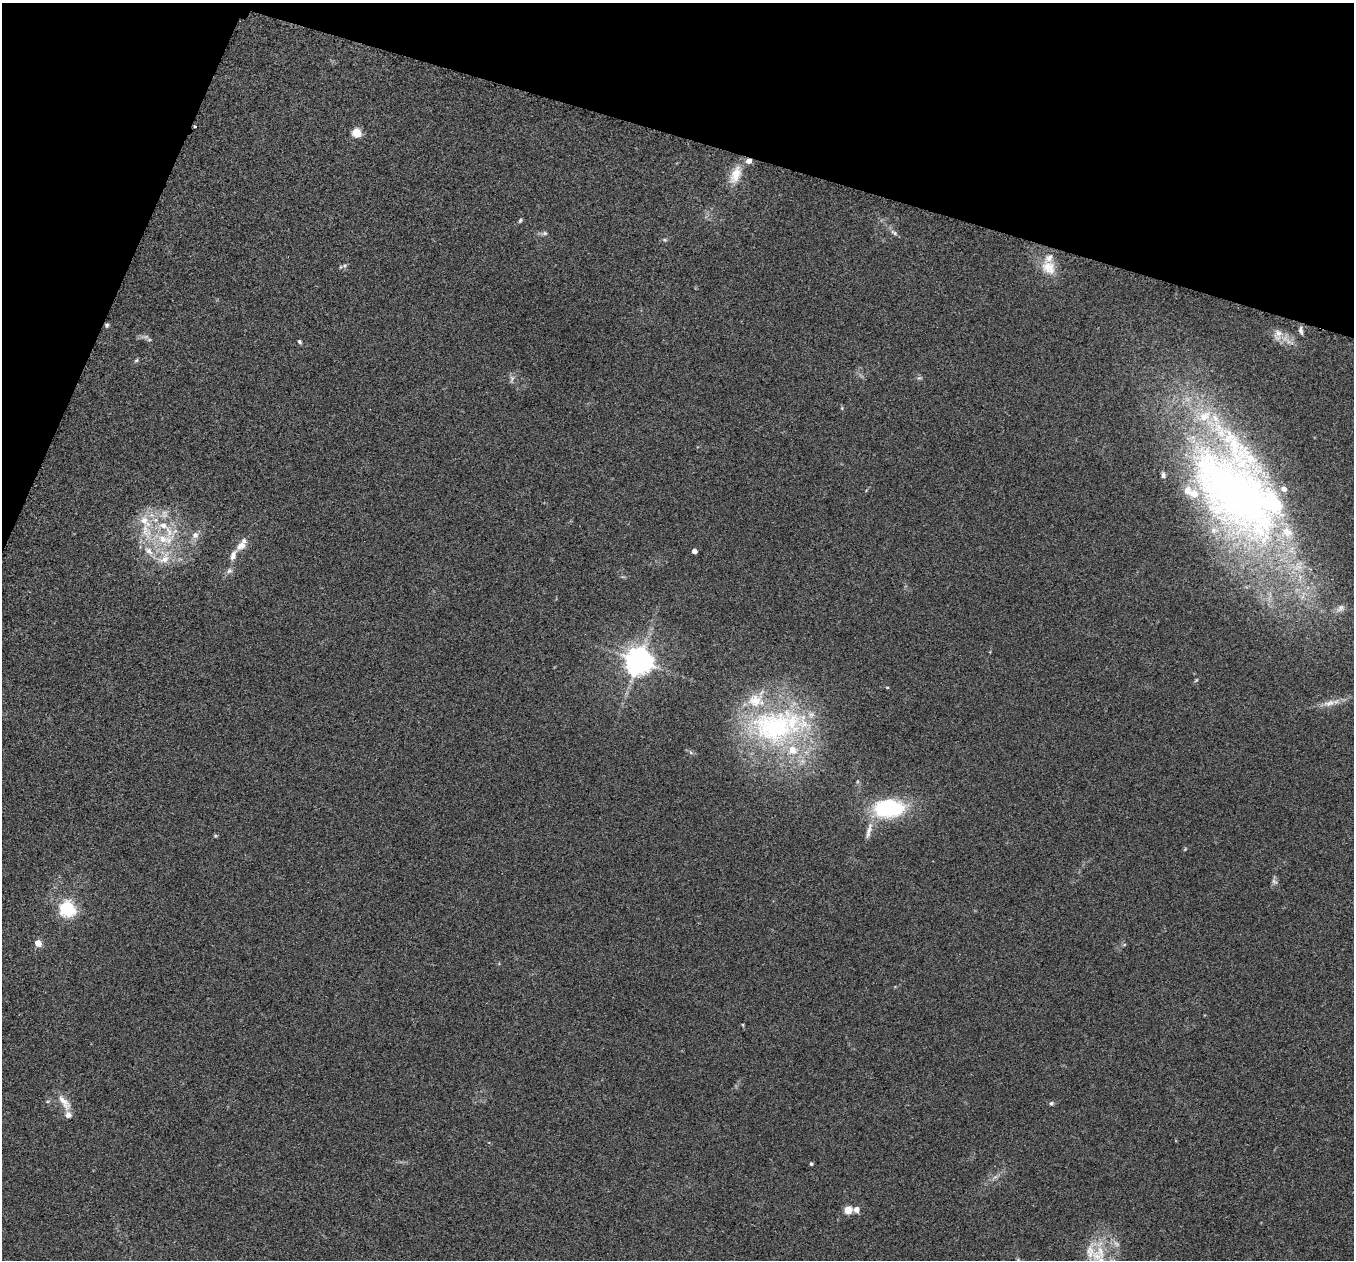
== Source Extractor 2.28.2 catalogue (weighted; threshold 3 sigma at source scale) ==
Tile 2 of 4 x 4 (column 2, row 1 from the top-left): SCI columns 1360-2711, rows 3916-5173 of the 5427 x 5441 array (HDU 1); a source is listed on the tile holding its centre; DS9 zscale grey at full resolution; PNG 1356 x 1262 px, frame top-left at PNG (2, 3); no overlay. Shown black and unused: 15% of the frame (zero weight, under 2 of 3 exposures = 1% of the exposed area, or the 3 px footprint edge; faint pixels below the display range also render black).
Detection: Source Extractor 2.28.2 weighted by HDU 2 'WHT'; one run over the whole footprint, this tile lists its part. Background 0.104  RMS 0.015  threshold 0.0661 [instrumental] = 3 sigma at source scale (4.5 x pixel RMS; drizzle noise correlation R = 1.50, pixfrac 1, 0.05/0.05 arcsec/px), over >= 5 px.
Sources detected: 70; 4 too faint to see at this stretch — not listed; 19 inside a brighter listed object's ellipse — not listed separately; the other 47 listed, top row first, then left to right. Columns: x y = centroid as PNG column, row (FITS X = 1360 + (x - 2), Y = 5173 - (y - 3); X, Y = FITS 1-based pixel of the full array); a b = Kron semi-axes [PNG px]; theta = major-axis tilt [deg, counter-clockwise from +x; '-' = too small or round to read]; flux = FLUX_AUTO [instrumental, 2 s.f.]
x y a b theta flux
195 126 3 3 - 5.3
356 132 5 5 - 72
735 175 26 13 66 27
520 220 7 4 63 2.2
544 233 9 5 9 3.8
894 233 12 5 -34 4.7
664 240 7 4 -19 2.2
344 266 6 4 19 2.7
1048 268 22 17 -49 28
107 325 6 5 - 2.5
1301 331 11 5 -79 4.6
1278 334 18 11 86 13
149 340 5 5 - 2.2
1288 341 19 6 -27 11
299 342 5 4 - 2.7
136 360 6 5 - 2.1
919 378 7 4 1 2.4
512 379 12 5 79 4.6
842 408 4 4 - 1.6
1235 492 160 82 -63 1200
164 515 12 7 4 11
145 521 22 13 -56 32
165 539 44 20 25 83
241 546 14 9 36 13
694 551 4 4 - 12
229 571 9 7 43 5.4
1340 608 14 9 33 9.1
638 661 8 8 - 2100
1196 680 6 4 45 1.8
887 687 5 3 - 1.4
1329 703 20 8 15 15
774 727 87 49 3 320
889 808 38 22 4 120
869 831 28 6 75 13
215 836 5 4 - 2
67 908 6 6 - 420
38 943 5 4 - 26
743 1025 5 3 - 1.3
48 1101 5 3 - 1.9
64 1102 26 10 -55 18
1051 1103 6 5 - 3
811 1164 4 4 - 2.2
995 1177 8 4 36 4.3
856 1209 5 5 - 12
848 1210 5 5 - 55
1090 1252 30 17 79 37
1018 1260 6 5 - 2.7
Overlapping masked pixels (flux is a lower limit): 1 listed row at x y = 195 126
Isophote crosses this tile's border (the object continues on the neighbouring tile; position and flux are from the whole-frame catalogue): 1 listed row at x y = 1018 1260